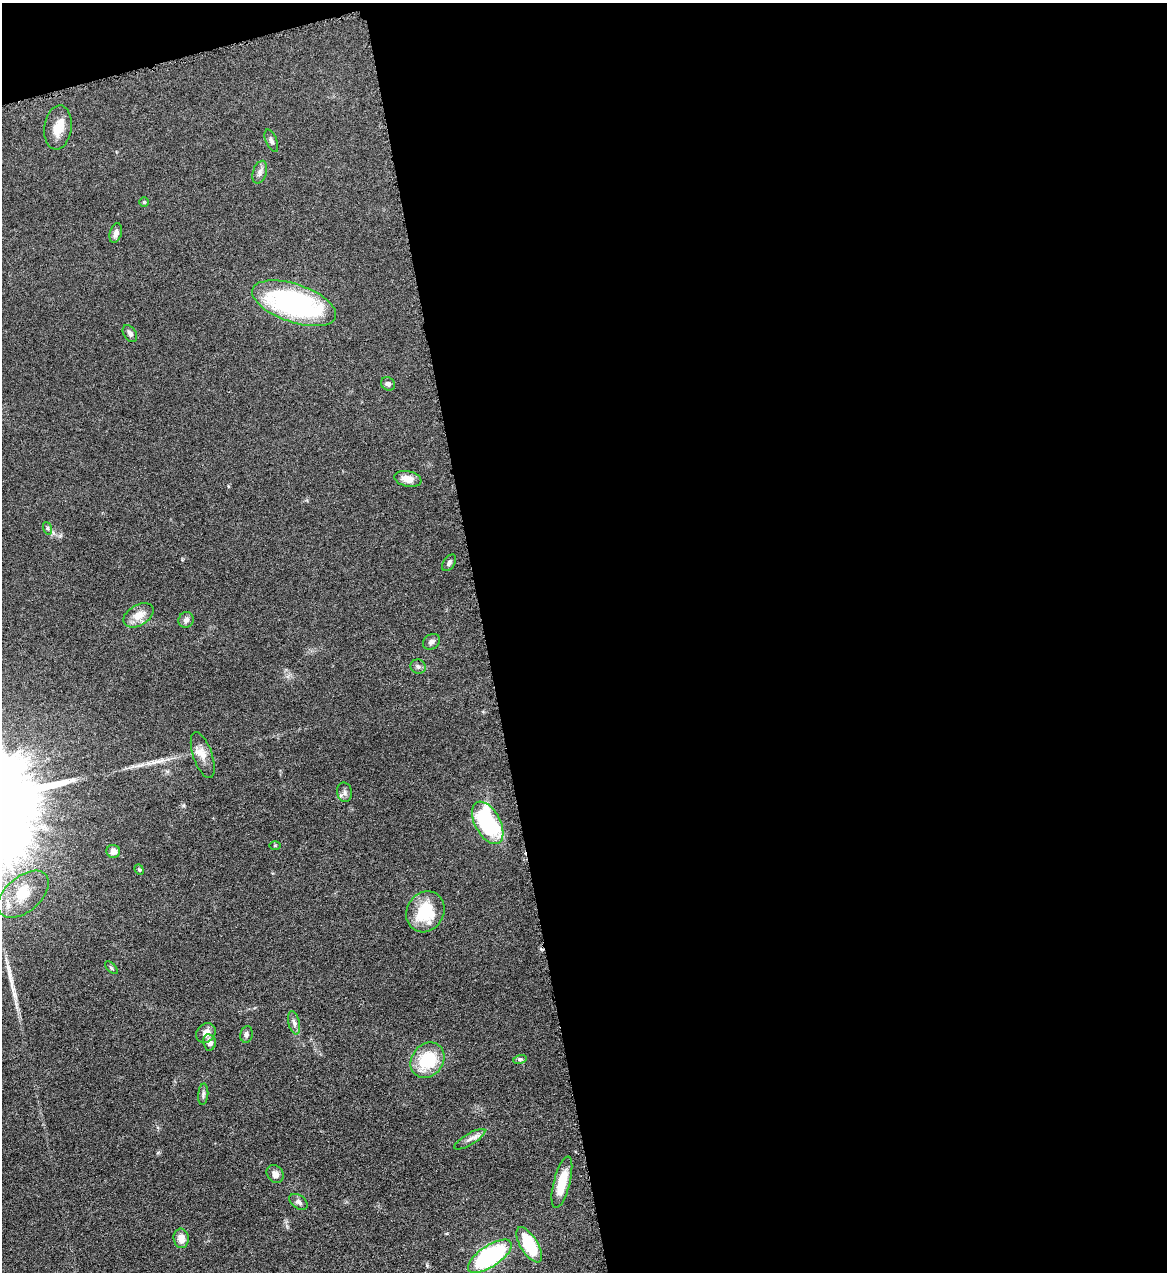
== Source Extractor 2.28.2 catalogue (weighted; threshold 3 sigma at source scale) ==
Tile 4 of 4 x 4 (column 4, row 1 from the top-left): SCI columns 3757-4921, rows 3810-5079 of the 5065 x 5080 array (HDU 1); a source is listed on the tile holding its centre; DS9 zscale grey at full resolution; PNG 1169 x 1274 px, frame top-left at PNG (2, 3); each listed source drawn as its Kron ellipse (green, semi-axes under 4 px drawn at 4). Shown black and unused: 60% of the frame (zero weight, under 4 of 8 exposures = <1% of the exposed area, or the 3 px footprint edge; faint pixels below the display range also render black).
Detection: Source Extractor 2.28.2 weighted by HDU 2 'WHT'; one run over the whole footprint, this tile lists its part. Background 0.0459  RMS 0.0034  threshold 0.0141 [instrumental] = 3 sigma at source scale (4.09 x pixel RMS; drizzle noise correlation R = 1.36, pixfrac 0.8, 0.05/0.05 arcsec/px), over >= 5 px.
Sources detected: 42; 2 long thin detections or spike segments (spike, bleed or trail) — neither listed nor drawn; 2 inside a brighter listed object's ellipse — not listed separately; the other 38 listed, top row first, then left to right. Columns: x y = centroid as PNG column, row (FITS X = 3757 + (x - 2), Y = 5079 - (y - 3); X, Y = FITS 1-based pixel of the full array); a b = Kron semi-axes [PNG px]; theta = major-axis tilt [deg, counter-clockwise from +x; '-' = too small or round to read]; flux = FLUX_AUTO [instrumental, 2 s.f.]
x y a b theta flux
58 127 22 13 82 5.2
271 141 12 5 -67 0.95
260 172 12 7 72 1.4
144 202 5 5 - 0.39
116 233 10 6 75 1.5
294 303 44 19 -19 64
130 333 9 6 -56 0.95
388 384 7 6 - 1
408 479 14 7 -12 3.3
47 528 6 4 -71 0.51
449 563 9 5 56 0.9
138 615 16 10 30 4.1
186 620 8 7 - 1.2
431 642 9 7 34 1.4
418 666 8 7 - 0.97
203 755 24 9 -71 3.3
344 792 9 7 -80 1.2
488 823 23 12 -62 38
275 846 6 4 2 0.34
113 851 6 6 - 2.1
139 870 5 4 - 0.39
23 894 30 17 41 8.7
425 912 21 18 59 14
111 968 8 3 -45 0.42
294 1023 12 5 -77 1.3
206 1033 11 9 49 2
246 1034 8 6 79 0.88
209 1042 8 6 -80 1.9
520 1059 7 4 17 0.61
427 1060 19 15 52 15
203 1094 11 5 85 0.79
470 1139 18 5 31 1.8
275 1174 10 8 -54 1.8
562 1182 26 8 75 8.3
299 1202 10 6 -36 1.2
181 1238 10 7 -85 2.9
529 1245 20 8 -59 19
490 1256 25 10 34 48